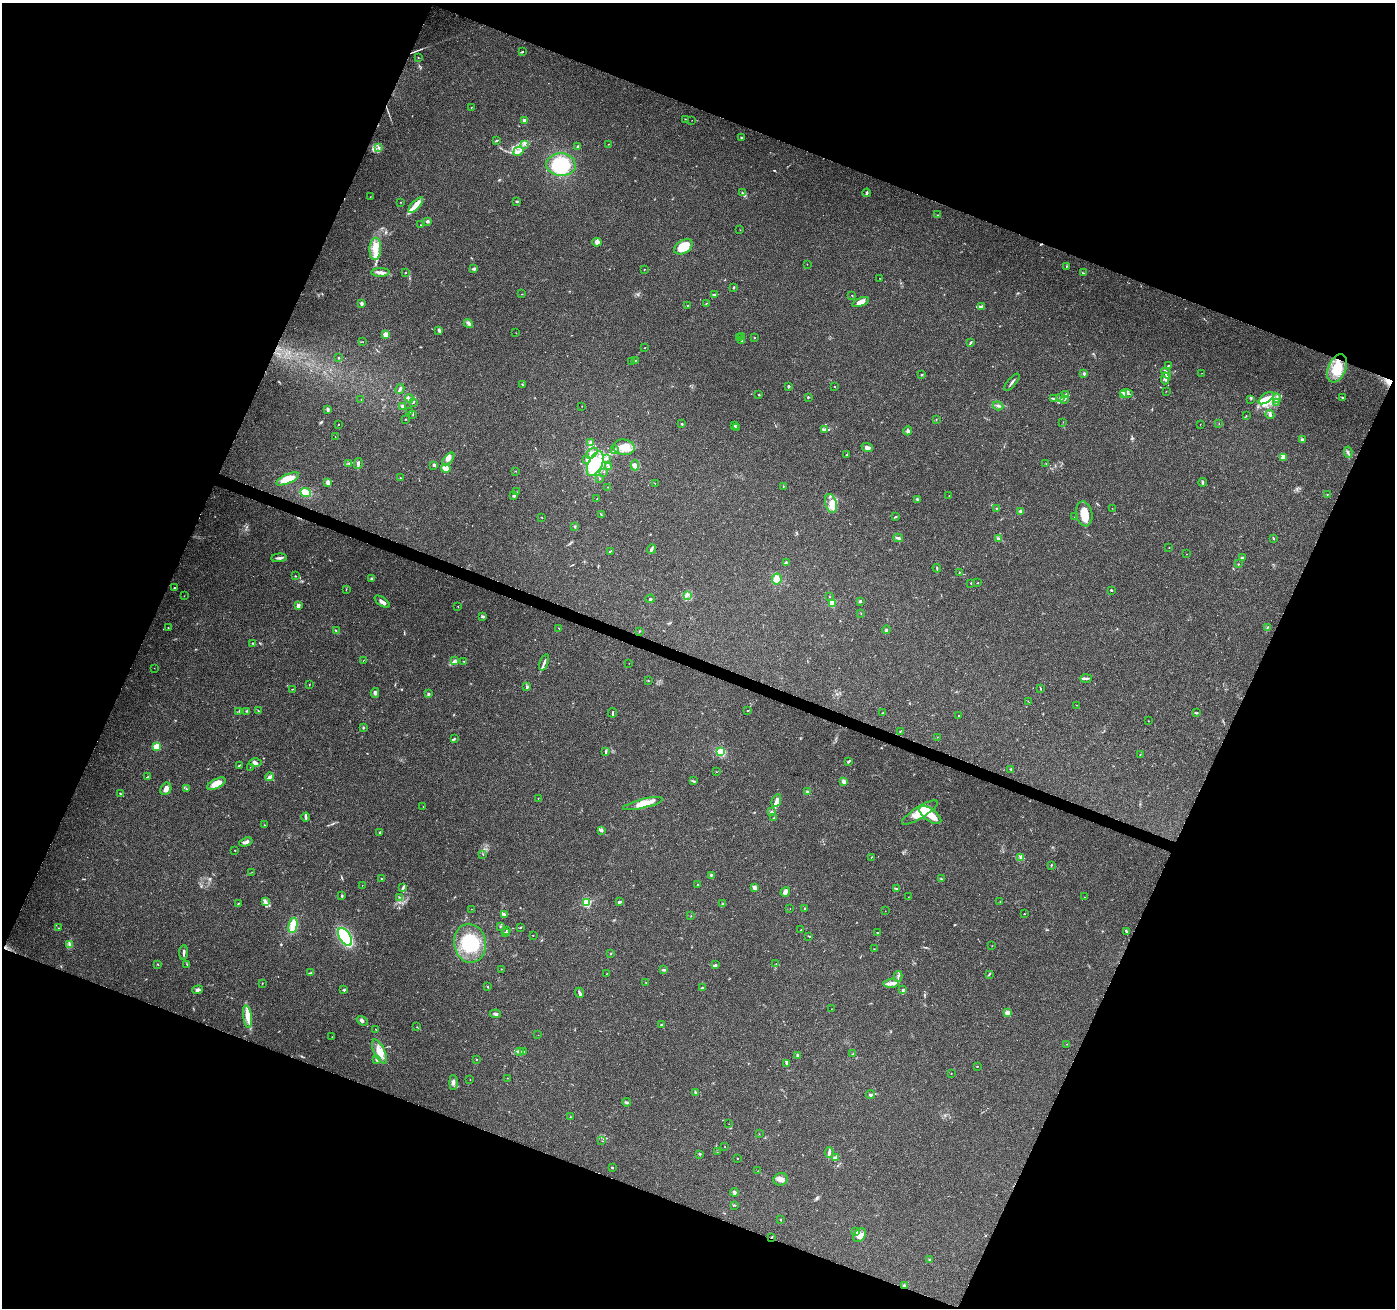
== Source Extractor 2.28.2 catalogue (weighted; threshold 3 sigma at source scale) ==
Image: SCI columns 17-5585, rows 282-5504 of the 5593 x 5721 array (HDU 1 of 3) = the unmasked area's bounding box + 8 px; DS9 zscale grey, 4 x 4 block average (1 PNG px = mean of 4 x 4 image px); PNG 1397 x 1310 px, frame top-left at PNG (2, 3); each listed source drawn as its Kron ellipse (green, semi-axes under 4 px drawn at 4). Shown black and unused: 43% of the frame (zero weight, under 3 of 4 exposures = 1% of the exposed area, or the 3 px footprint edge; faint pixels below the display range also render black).
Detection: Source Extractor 2.28.2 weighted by HDU 2 'WHT'. Background 0.0744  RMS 0.0045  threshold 0.0202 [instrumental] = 3 sigma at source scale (4.5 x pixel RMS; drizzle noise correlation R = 1.50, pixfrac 1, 0.0396/0.0396 arcsec/px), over >= 5 px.
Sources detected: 438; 2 inside a brighter object's white glare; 1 cosmic-ray / hot-pixel residue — neither listed nor drawn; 19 coinciding with a brighter row at this scale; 45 inside a brighter listed object's ellipse — not listed separately; the other 371 listed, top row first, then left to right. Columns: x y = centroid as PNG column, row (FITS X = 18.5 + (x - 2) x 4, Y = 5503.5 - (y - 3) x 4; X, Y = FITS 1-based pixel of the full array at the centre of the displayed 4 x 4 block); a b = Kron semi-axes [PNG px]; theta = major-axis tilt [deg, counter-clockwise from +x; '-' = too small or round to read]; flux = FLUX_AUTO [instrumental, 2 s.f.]
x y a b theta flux
522 52 3 2 - 2.4
418 57 2 2 - 0.99
471 107 2 2 - 0.85
685 119 2 2 - 0.74
524 120 3 3 - 5.3
692 120 2 2 - 0.43
741 138 3 2 - 3.7
496 141 3 2 - 2.1
525 144 2 2 - 0.88
608 144 2 2 - 0.87
578 146 2 2 - 12
379 148 2 2 - 1.1
518 151 5 3 - 7.8
561 165 15 11 -4 160
742 193 2 2 - 1
867 193 4 2 - 5.3
370 197 2 2 - 0.68
517 201 3 2 - 2.6
401 202 2 2 - 1.3
416 205 10 4 47 18
938 215 2 2 - 1.1
427 221 2 2 - 7.7
421 225 2 2 - 0.71
740 230 2 2 - 0.6
597 242 4 3 - 7.4
683 247 10 6 32 60
375 249 11 6 87 32
807 264 2 2 - 0.86
1066 266 2 2 - 1.3
474 269 3 2 - 7.1
644 269 2 2 - 0.76
380 272 9 3 2 11
405 273 2 2 - 1.5
1083 273 3 2 - 1.5
879 278 2 2 - 0.53
733 287 3 2 - 1.8
522 294 2 2 - 0.73
715 294 3 2 - 1.2
852 295 2 2 - 1.2
860 302 9 3 21 17
706 303 2 2 - 1.2
361 304 2 2 - 17
687 306 2 2 - 1.1
982 306 4 3 - 3.8
468 323 5 3 - 6.6
439 330 4 2 - 4.6
516 333 2 2 - 0.69
386 334 2 2 - 88
739 337 3 2 - 1.5
741 337 2 2 - 0.86
755 337 2 2 - 1.1
742 341 2 2 - 3.5
363 342 2 2 - 0.63
970 343 4 2 - 2.5
644 348 2 2 - 1
339 358 2 2 - 2
635 360 2 2 - 0.77
631 361 2 2 - 0.58
1168 366 2 2 - 1.5
1337 368 15 9 68 63
1084 373 2 2 - 4.7
1166 373 6 4 -53 9.9
1202 373 2 2 - 0.56
921 375 3 2 - 2.2
1165 378 6 4 85 6.7
1012 382 11 2 50 6.2
523 385 3 2 - 1.4
788 386 3 2 - 3.2
835 387 2 2 - 0.97
400 389 5 2 - 5
1166 391 2 2 - 0.69
1126 393 6 2 -9 4.2
1066 394 3 2 - 1.8
759 395 2 2 - 1.8
1123 395 2 2 - 1.6
808 397 2 2 - 2.7
1061 397 2 2 - 2.3
1342 397 2 2 - 1.9
409 398 4 2 - 5
1053 398 3 2 - 3.4
1266 398 9 4 35 18
1277 398 4 2 - 3.8
361 399 2 2 - 0.63
1065 399 3 2 - 1.7
1251 399 2 2 - 1
413 402 3 2 - 3.2
1276 402 2 2 - 0.82
402 406 2 2 - 4.8
582 406 2 2 - 0.69
998 406 5 2 - 4.5
328 410 3 2 - 2.8
410 411 2 2 - 0.78
413 414 2 2 - 1.1
1270 415 5 3 - 5
1246 416 2 2 - 0.72
406 419 2 2 - 1
936 420 2 2 - 1.3
1063 422 2 2 - 0.57
1219 423 2 2 - 0.99
339 424 2 2 - 1.5
682 424 2 2 - 2.6
1200 424 2 2 - 0.76
735 425 3 2 - 4
736 427 2 2 - 1.5
825 429 4 3 - 5.3
908 431 4 3 - 5.3
335 436 2 2 - 0.76
1302 439 3 2 - 3.2
591 443 4 3 - 10
624 447 11 8 -8 31
867 448 6 4 -20 9.5
614 450 2 2 - 1.5
1348 452 6 2 -84 4.2
592 453 6 3 42 11
847 455 2 2 - 0.97
1283 457 4 3 - 6.6
607 458 2 2 - 1.2
448 459 7 3 48 9.7
586 459 3 2 - 2.7
349 463 4 2 - 3
358 463 5 2 - 6
1046 463 2 2 - 0.76
595 464 13 7 65 51
434 465 4 3 - 3.8
635 465 5 3 - 7.4
608 467 3 2 - 2.2
446 468 5 4 - 21
516 471 2 2 - 0.6
604 472 2 2 - 0.83
400 478 3 2 - 1.2
600 478 2 2 - 1.4
288 479 12 4 24 55
328 482 4 3 - 8.8
1203 482 4 2 - 3.3
655 483 2 2 - 0.49
783 486 2 2 - 0.92
608 487 2 2 - 1
306 492 5 4 - 26
516 492 2 2 - 1.2
1327 494 2 2 - 0.75
514 496 4 2 - 3.4
949 496 2 2 - 1.1
597 499 2 2 - 0.99
917 499 3 2 - 3
831 504 9 6 -76 23
1112 508 2 2 - 0.68
996 509 3 2 - 2
1021 511 2 2 - 35
1084 514 12 8 -79 38
601 515 4 2 - 1.1
541 517 2 2 - 0.8
895 517 3 2 - 3.3
1075 517 2 2 - 1
575 527 2 2 - 2.1
898 538 5 3 - 6.3
998 538 3 2 - 2.8
1273 538 2 2 - 1.8
1169 548 2 2 - 0.85
651 549 4 2 - 7.3
610 551 3 2 - 1.9
1187 554 2 2 - 0.54
279 558 8 2 4 7.8
1242 558 2 2 - 18
786 562 2 2 - 7.3
1238 564 2 2 - 1.9
937 568 4 2 - 2.7
959 572 2 2 - 1.3
295 576 3 2 - 1.3
371 578 2 2 - 3.7
777 579 5 5 - 18
971 583 2 2 - 1.4
978 583 2 2 - 1.2
174 588 2 2 - 1.9
346 589 2 2 - 0.85
1112 590 3 2 - 2.1
687 595 2 2 - 2.6
184 596 2 2 - 0.58
829 597 2 2 - 1
650 599 5 2 - 2.9
860 601 3 2 - 3.3
382 602 9 2 -37 11
832 603 2 2 - 140
298 605 4 3 - 7.4
458 607 2 2 - 0.83
861 614 2 2 - 0.71
483 617 4 3 - 3.3
1268 627 2 2 - 0.83
168 628 2 2 - 1.4
559 628 2 2 - 0.83
886 630 4 2 - 3
336 631 2 2 - 1.3
639 631 2 2 - 0.95
252 643 2 2 - 1.2
455 660 2 2 - 1.1
363 661 2 2 - 0.62
464 662 3 2 - 1.8
544 662 8 2 69 7.3
629 663 2 2 - 0.48
154 668 2 2 - 0.44
1086 678 6 2 3 4.7
648 681 2 2 - 1
309 684 2 2 - 0.96
527 687 3 2 - 4.7
292 689 2 2 - 1.1
1040 689 3 2 - 1.7
375 693 5 3 - 5.8
428 694 2 2 - 13
1028 701 2 2 - 0.57
1077 705 2 2 - 0.53
239 711 2 2 - 1.5
247 711 2 2 - 1.9
258 711 3 2 - 1.4
747 711 2 2 - 1.7
613 713 5 2 - 2.7
883 713 3 2 - 1.7
1196 713 3 2 - 2.3
959 716 2 2 - 1.4
1148 721 2 2 - 0.74
363 728 2 2 - 2.6
900 731 2 2 - 0.94
937 737 2 2 - 0.96
454 739 4 2 - 2.9
157 747 2 2 - 140
606 752 4 2 - 3
720 752 4 4 - 28
1140 754 2 2 - 1.3
848 762 3 2 - 5.7
255 763 6 4 0 8.5
239 765 3 2 - 2
250 767 2 2 - 0.73
1011 769 4 2 - 2.4
716 772 2 2 - 0.93
147 777 4 2 - 1.6
269 777 4 2 - 5.5
693 781 4 2 - 2.8
844 781 4 3 - 7.8
216 784 10 4 27 36
166 789 6 5 - 11
186 789 2 2 - 1.1
807 792 3 2 - 2.9
120 793 2 2 - 1.5
538 798 2 2 - 1.2
776 801 7 4 66 12
643 804 20 4 14 37
423 807 2 2 - 0.55
771 812 4 2 - 1.8
920 812 20 6 32 49
930 815 13 6 -35 51
305 817 4 2 - 3.9
774 818 2 2 - 1.5
264 825 2 2 - 0.98
601 830 4 2 - 3.8
380 832 2 2 - 8.1
246 842 7 3 17 10
235 850 2 2 - 0.88
483 854 3 2 - 1.1
871 857 2 2 - 1
1021 857 2 2 - 1.2
1051 865 2 2 - 2
252 872 2 2 - 0.52
711 875 3 2 - 2
382 879 2 2 - 1.3
941 879 3 2 - 2.1
698 884 2 2 - 1.6
362 885 2 2 - 0.82
754 887 4 3 - 11
403 888 2 2 - 3.8
896 888 2 2 - 1.5
785 892 5 2 - 12
342 896 3 2 - 2.7
400 897 2 2 - 1.9
908 897 2 2 - 0.49
1085 897 2 2 - 0.83
265 901 4 2 - 4.7
619 902 4 2 - 3.9
1000 902 2 2 - 0.72
586 903 2 2 - 250
238 904 3 2 - 1.3
723 904 4 3 - 3.9
805 908 2 2 - 1.5
471 909 2 2 - 0.65
790 909 2 2 - 0.64
885 911 2 2 - 0.44
504 914 3 2 - 3.9
1024 914 2 2 - 1
691 916 2 2 - 0.89
293 925 8 3 79 55
500 926 2 2 - 1.9
520 927 2 2 - 1.5
58 928 2 2 - 0.79
507 930 2 2 - 0.98
801 930 2 2 - 1.5
1126 931 3 2 - 2.5
505 932 2 2 - 1.9
877 933 2 2 - 1.5
533 935 2 2 - 1.1
809 936 3 2 - 1.9
345 937 10 5 -58 200
470 943 19 16 -81 120
69 944 3 2 - 2.8
992 946 2 2 - 0.81
874 949 2 2 - 0.67
184 952 7 2 87 6
611 953 2 2 - 1.5
158 964 2 2 - 1.2
776 964 2 2 - 0.97
187 965 4 2 - 2.2
715 965 3 2 - 3.4
501 969 2 2 - 1.6
664 970 3 2 - 3.1
310 973 3 2 - 2.7
606 974 2 2 - 0.78
989 974 2 2 - 1.1
898 976 5 2 - 3.5
262 983 2 2 - 0.68
646 983 2 2 - 1.3
891 983 7 4 3 10
487 986 3 2 - 1.7
702 987 3 2 - 2.8
198 990 5 3 - 8.4
344 990 2 2 - 3.5
903 990 3 2 - 2.8
579 993 5 2 - 5.9
831 1009 2 2 - 0.5
1007 1013 3 3 - 11
495 1014 6 2 6 5.7
247 1017 11 4 -82 25
362 1021 6 3 -35 5.5
661 1025 2 2 - 2.3
417 1027 2 2 - 0.8
376 1029 2 2 - 0.81
538 1035 2 2 - 0.45
332 1037 2 2 - 0.55
1066 1044 2 2 - 0.95
520 1051 2 2 - 1.9
379 1052 13 5 -64 29
524 1052 4 2 - 2.9
853 1054 2 2 - 0.69
798 1055 3 2 - 3.6
476 1059 2 2 - 1
377 1060 3 3 - 4.4
786 1063 2 2 - 5.4
977 1067 2 2 - 1.7
951 1073 2 2 - 0.81
507 1078 2 2 - 0.74
470 1080 2 2 - 0.6
453 1082 7 2 -89 7.6
695 1093 3 2 - 3.3
871 1094 4 2 - 7.9
626 1102 4 2 - 4.2
570 1117 2 2 - 0.68
729 1124 2 2 - 0.52
759 1134 2 2 - 0.6
602 1141 2 2 - 0.78
725 1147 2 2 - 0.7
717 1152 2 2 - 0.67
829 1152 5 3 - 6.4
699 1154 2 2 - 1.9
836 1157 3 2 - 2.9
737 1158 2 2 - 0.98
612 1167 2 2 - 6.6
758 1171 2 2 - 0.77
781 1179 7 6 - 13
734 1192 4 3 - 5.1
734 1205 2 2 - 0.87
781 1219 2 2 - 1.4
855 1232 4 3 - 5.5
859 1235 7 5 53 16
772 1237 2 2 - 1.7
929 1259 2 2 - 2.8
904 1286 4 2 - 4.9
Overlapping masked pixels (flux is a lower limit): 2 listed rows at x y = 772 1237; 904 1286
Diffuse or blended objects may show on this block-average render without a row.